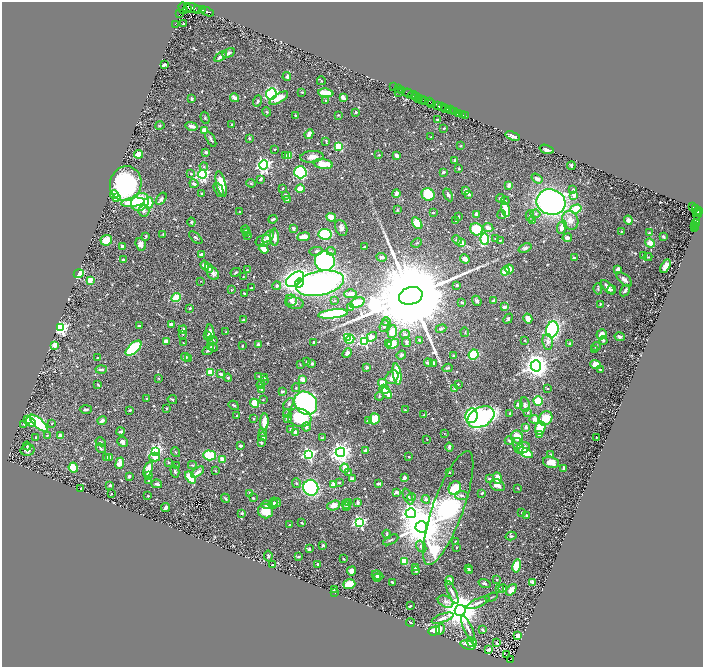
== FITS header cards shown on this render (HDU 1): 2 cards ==
NAXIS1  =                 1402
NAXIS2  =                 1329

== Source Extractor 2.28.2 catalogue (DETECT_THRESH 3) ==
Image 1402 x 1329 px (HDU 1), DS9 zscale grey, zoomed out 1/2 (1 PNG px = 2 x 2 image px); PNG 705 x 669 px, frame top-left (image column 2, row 1329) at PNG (2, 2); each listed source drawn as its Kron ellipse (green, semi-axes under 4 px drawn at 4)
Background 0.368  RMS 0.012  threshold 0.0365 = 3 sigma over >= 5 px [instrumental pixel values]
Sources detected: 719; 35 cannot appear on this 1/2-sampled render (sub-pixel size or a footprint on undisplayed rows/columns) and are neither listed nor drawn; of the other 684, the 500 brightest by FLUX_AUTO listed and drawn (184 fainter detections omitted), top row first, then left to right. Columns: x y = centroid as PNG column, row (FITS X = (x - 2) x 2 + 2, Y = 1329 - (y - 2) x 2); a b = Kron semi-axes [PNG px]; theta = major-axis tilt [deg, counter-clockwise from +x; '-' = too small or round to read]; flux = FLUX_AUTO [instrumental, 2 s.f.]
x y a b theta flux
183 8 6 4 -74 450
192 8 7 4 -15 480
187 9 4 2 - 290
198 10 2 1 - 18
203 10 3 2 - 200
208 12 6 2 -21 610
180 14 2 1 - 7100
184 23 2 2 - 2.1
175 24 2 1 - 5.7
229 53 7 3 32 6.3
221 56 7 3 34 8.8
164 65 4 2 - 4.5
287 77 4 4 - 5.2
321 81 4 3 - 1.9
394 87 2 1 - 20
399 89 2 1 - 11
402 90 3 2 - 55
302 92 4 3 - 2.4
398 92 2 2 - 2
326 93 7 3 -7 68
408 93 5 2 - 620
271 94 5 5 - 330
413 95 5 2 - 450
416 96 2 1 - 94
343 97 4 3 - 14
235 98 5 3 - 13
279 98 10 4 30 27
419 98 3 2 - 130
192 99 4 2 - 5.2
422 99 3 2 - 100
326 100 3 3 - 2
425 100 3 1 - 31
257 101 5 3 - 4.4
430 102 2 2 - 120
432 103 3 2 - 40
438 105 3 2 - 270
441 107 2 2 - 30
445 108 3 2 - 200
448 109 2 2 - 210
450 110 3 2 - 310
266 112 5 3 - 3
356 112 2 2 - 9.1
455 112 3 1 - 98
458 113 2 2 - 160
338 115 3 3 - 2.2
463 115 2 1 - 8.7
296 116 3 2 - 3.1
465 116 2 1 - 11
205 118 6 3 -73 3
438 119 3 2 - 2.4
232 124 3 2 - 2.8
160 126 5 3 - 2
192 126 6 3 -14 14
444 128 2 1 - 1.6
204 130 4 3 - 19
309 134 5 3 - 13
513 136 7 4 -18 18
431 137 3 2 - 1.7
249 138 3 2 - 3
211 139 8 3 -63 4.7
326 141 4 2 - 2.4
338 146 3 3 - 120
461 146 4 3 - 2.7
275 149 3 2 - 1.8
546 149 7 3 -18 7.9
206 152 2 2 - 17
138 154 4 3 - 48
285 155 4 4 - 3
379 155 3 2 - 1.7
396 155 4 2 - 11
289 156 3 3 - 30
312 157 11 6 5 15
455 161 3 2 - 8.4
323 164 10 5 -9 57
263 165 4 4 - 660
571 166 4 2 - 5.5
204 167 4 4 - 3
459 169 2 2 - 5
300 172 6 6 - 220
444 172 3 2 - 5.2
191 174 2 2 - 3.6
202 174 4 4 - 460
261 179 3 3 - 6.1
537 179 6 3 -35 11
251 183 4 4 - 2.7
126 184 17 15 74 370
194 184 4 3 - 6.3
221 184 13 4 -77 45
509 185 3 3 - 8.7
283 188 3 2 - 1.7
300 189 4 3 - 22
573 189 3 2 - 2.9
219 190 8 3 -65 7.7
466 190 4 3 - 11
202 193 4 3 - 2
396 193 4 3 - 9
114 194 4 3 - 43
469 194 2 2 - 9.6
286 195 3 3 - 6
428 195 7 6 - 85
448 195 7 3 -62 6.4
574 195 3 3 - 12
116 198 3 3 - 18
500 198 4 3 - 5.4
161 199 7 4 56 6.4
287 200 4 2 - 5.3
505 201 4 3 - 3.1
133 202 12 4 6 61
140 202 10 8 40 140
551 202 14 13 - 720
149 203 6 5 - 53
692 207 4 2 - 84
695 208 3 2 - 32
505 209 7 4 -77 64
576 209 6 4 18 52
397 210 3 3 - 2
698 210 4 2 - 18
144 211 6 5 - 7.9
240 211 3 2 - 1.8
700 211 2 1 - 6.6
697 212 4 2 - 110
433 213 2 2 - 7.4
502 214 4 2 - 2.6
536 214 5 4 - 4
697 214 5 3 - 180
476 215 4 3 - 8.4
530 216 6 4 89 5
331 217 5 3 - 40
458 217 3 2 - 2.5
273 219 5 3 - 4.5
456 220 2 2 - 2.3
533 220 4 3 - 5
570 220 9 8 - 23
628 220 4 4 - 15
191 222 4 3 - 3.8
696 222 3 1 - 43
417 223 6 4 -55 75
695 224 2 1 - 51
695 225 4 2 - 91
562 227 7 4 72 22
293 228 4 3 - 4.3
341 228 8 5 -69 10
488 228 5 4 - 9.6
695 228 2 1 - 9.2
476 229 6 6 - 77
246 230 4 2 - 2.1
621 232 3 2 - 2.2
246 233 4 3 - 4.6
649 233 3 2 - 2.5
163 234 3 2 - 2.1
325 234 7 5 -8 130
146 236 4 3 - 2.4
248 236 2 2 - 2.9
268 237 7 4 50 17
275 237 9 4 -87 14
304 237 6 3 7 16
663 237 3 2 - 3.5
196 238 8 3 -41 3.8
567 238 5 3 - 10
485 239 6 4 -89 84
495 239 3 2 - 2.3
106 240 6 5 - 45
457 240 5 3 - 3.1
500 240 3 3 - 2.3
263 241 8 5 16 10
416 243 5 2 - 2.2
461 243 4 3 - 31
650 243 5 4 - 29
141 244 6 5 - 14
122 246 3 3 - 8.2
364 247 2 2 - 2.4
525 248 7 4 22 5.3
264 249 5 4 - 18
316 251 6 4 9 5.9
331 251 5 4 - 4
201 254 4 3 - 6.4
643 256 4 3 - 5.9
382 257 5 2 - 5
648 257 4 3 - 2.2
574 258 3 2 - 5
465 259 5 3 - 15
123 260 3 3 - 2.8
325 261 10 10 - 590
205 265 5 4 - 20
665 266 7 3 60 28
209 268 4 4 - 7.7
509 269 4 4 - 13
618 269 3 3 - 14
247 270 2 2 - 1.7
505 271 4 4 - 30
236 272 5 3 - 3.7
213 273 7 5 -52 12
79 274 5 3 - 91
243 277 2 2 - 2
295 279 10 6 35 770
624 279 9 5 -40 8.5
90 280 3 3 - 32
201 281 3 2 - 1.9
299 283 4 4 - 89
320 283 24 12 12 820
457 285 3 3 - 4.2
277 286 4 4 - 4.6
608 287 9 4 -47 14
251 288 2 2 - 1.7
598 289 6 3 -83 2.9
612 289 4 3 - 3.6
231 290 3 2 - 2.2
625 291 6 2 59 5.8
244 293 2 2 - 2.9
351 294 6 4 1 14
411 296 12 8 15 85000
176 298 5 3 - 98
291 300 6 5 - 8.7
493 300 3 2 - 5.7
334 301 3 3 - 2
477 301 5 3 - 6.7
462 302 3 3 - 3.1
295 303 9 5 -8 10
357 303 8 4 23 66
600 304 3 2 - 2
351 307 3 3 - 12
504 307 4 3 - 7.6
190 308 3 3 - 4.2
333 314 15 4 7 360
508 318 5 3 - 4
528 318 5 4 - 18
244 320 3 2 - 6.4
386 322 5 4 - 3.3
171 324 4 3 - 7.8
139 326 2 2 - 3
384 326 6 3 65 3.3
61 328 4 4 - 570
441 329 5 4 - 4.5
552 329 8 6 74 300
183 330 4 3 - 10
226 332 2 2 - 2.3
392 332 6 4 82 28
465 332 5 2 - 1.6
210 333 8 4 -84 17
183 334 3 3 - 2.1
405 334 5 3 - 4.5
601 334 5 5 - 17
207 336 2 2 - 2.1
347 337 4 3 - 150
372 337 5 4 - 12
620 337 5 4 - 4.2
350 339 5 4 - 54
212 340 5 3 - 3.3
419 340 4 2 - 2.6
603 340 4 3 - 4.2
166 341 4 3 - 16
364 341 4 3 - 300
525 341 3 2 - 1.8
314 342 3 3 - 4
406 342 5 3 - 4.6
548 342 8 5 -82 10
184 343 2 2 - 1.7
389 343 4 3 - 17
258 344 3 2 - 5.6
393 344 6 4 26 46
570 344 4 3 - 3.6
55 345 4 3 - 19
242 346 2 2 - 5.4
596 346 5 3 - 2.6
211 347 4 3 - 2.4
213 347 4 2 - 2
133 348 10 5 44 140
595 349 3 2 - 1.6
208 350 6 3 33 5.8
347 353 5 3 - 8.9
401 355 5 3 - 3.7
474 355 5 5 - 80
453 356 3 3 - 2.8
186 357 4 4 - 4.6
97 358 2 2 - 2
188 358 2 2 - 4.6
306 362 3 2 - 2.1
428 363 4 3 - 13
434 363 3 2 - 5.6
300 364 4 2 - 1.6
312 364 4 3 - 3.8
596 364 5 4 - 20
536 366 5 5 - 2200
367 367 2 2 - 5.9
448 368 5 3 - 3.2
101 370 5 3 - 6.5
600 370 3 2 - 2.5
210 372 3 3 - 110
221 374 4 3 - 6
397 374 11 4 -81 98
258 376 3 2 - 2.6
264 377 3 2 - 2.1
392 377 7 5 49 17
159 378 4 3 - 1.8
228 378 4 4 - 3.9
302 380 3 2 - 25
264 381 3 3 - 1.6
382 383 4 3 - 53
458 384 2 2 - 1.9
98 385 3 2 - 2.9
261 385 4 3 - 11
296 388 4 3 - 2.3
547 388 3 2 - 1.7
385 389 5 4 - 55
455 389 2 2 - 26
262 390 4 4 - 6.2
282 391 4 3 - 5.3
387 393 6 3 -52 14
379 396 4 4 - 3.5
147 399 2 2 - 2.9
263 399 3 2 - 1.8
172 400 5 3 - 3.2
538 401 4 4 - 75
254 403 5 3 - 81
306 403 12 10 -45 550
289 404 7 4 50 4.7
234 405 5 2 - 3.7
519 405 2 2 - 42
525 405 7 4 -85 7.4
86 409 6 2 1 4.2
166 409 3 3 - 3
130 410 3 2 - 3.2
405 410 3 2 - 2.2
528 412 3 3 - 3.5
287 414 4 3 - 2.9
510 414 3 2 - 2.5
424 415 3 2 - 3.3
237 416 2 2 - 1.7
472 416 7 6 - 200
481 417 14 9 28 450
287 418 4 3 - 5
299 418 12 9 -16 110
545 418 8 6 47 54
27 419 4 3 - 16
254 419 3 2 - 1.8
374 419 6 5 - 57
535 419 5 4 - 21
102 421 5 3 - 6.2
369 421 4 3 - 16
31 422 5 3 - 23
264 422 8 4 85 27
39 423 11 4 -43 180
52 423 4 2 - 1.6
24 424 4 3 - 1.9
306 427 4 4 - 5.9
526 427 4 4 - 8.6
540 428 7 5 73 74
291 429 4 3 - 5.2
121 432 4 2 - 4.8
263 432 3 3 - 2.2
296 432 3 3 - 17
444 433 3 3 - 1.7
539 434 4 4 - 4.1
47 435 3 3 - 1.9
60 436 3 2 - 19
36 437 3 2 - 1.7
262 437 4 3 - 11
517 437 6 6 - 40
596 437 2 2 - 1.7
322 438 3 2 - 1.8
427 439 2 2 - 2.1
509 441 4 3 - 2.8
101 442 5 3 - 2.3
123 442 5 4 - 8.1
261 443 3 3 - 3.7
27 446 4 3 - 2
240 446 3 2 - 4
518 446 8 5 -74 7.2
449 447 4 2 - 4.4
101 448 5 3 - 3.2
523 448 7 5 25 13
27 450 7 5 14 10
366 451 4 2 - 11
155 452 4 3 - 390
176 452 5 3 - 2.2
340 452 5 4 - 1400
525 453 8 4 -29 58
308 454 4 4 - 400
550 454 4 3 - 2.1
209 455 6 5 - 85
107 457 4 3 - 3.3
110 457 4 3 - 2.2
155 457 5 4 - 21
409 457 3 2 - 2.1
222 459 2 2 - 39
169 462 3 2 - 2.7
551 462 8 5 -14 26
120 463 5 3 - 21
192 465 4 3 - 2.3
176 466 3 3 - 2
73 468 5 4 - 54
345 468 4 3 - 32
148 469 8 4 69 29
563 469 4 2 - 4.8
175 471 6 4 -75 4.7
215 471 3 2 - 1.6
198 472 7 3 36 12
449 472 2 2 - 1.9
349 473 4 3 - 3.1
129 476 3 2 - 6.8
148 476 3 3 - 6.8
190 478 7 4 -53 90
352 478 4 2 - 7.1
404 478 4 3 - 5.9
489 478 4 3 - 3.8
497 478 6 4 -84 28
149 480 3 3 - 2.9
297 483 5 3 - 2.2
339 483 3 2 - 3.5
157 484 5 3 - 4.8
379 484 4 2 - 3.6
110 485 3 2 - 6.5
334 485 3 2 - 56
497 485 8 5 -28 14
311 488 8 7 - 350
455 488 7 6 - 78
518 488 3 2 - 1.6
81 489 2 2 - 1.6
396 492 2 2 - 23
249 493 3 2 - 2.5
482 493 3 3 - 3.4
111 494 2 2 - 3
462 495 7 4 -10 7.5
148 496 3 2 - 2
408 497 8 3 -65 4.6
411 497 4 3 - 2
225 498 5 2 - 3.3
253 498 2 2 - 3
426 499 4 3 - 6.1
349 502 4 2 - 2.9
273 503 5 3 - 5.5
276 503 5 3 - 7.2
358 503 3 2 - 7.2
346 504 4 3 - 5.6
267 505 6 4 -4 8.1
334 505 7 4 21 21
346 506 3 2 - 3.1
166 508 4 2 - 8.6
448 508 60 15 70 580
266 511 7 7 - 62
522 512 2 2 - 1.9
242 513 3 3 - 3.5
411 513 5 5 - 810
527 515 4 3 - 4.2
359 522 4 4 - 390
302 523 3 2 - 2.5
289 525 2 2 - 2.9
421 527 6 6 - 10000
387 534 4 2 - 2.8
511 536 5 3 - 3.5
391 540 8 2 28 2.8
456 542 3 3 - 4.9
323 545 3 2 - 6.2
421 546 6 4 -57 7.9
456 547 2 2 - 1.9
309 549 4 3 - 6.2
268 556 5 3 - 3.6
298 557 4 2 - 3.2
343 559 3 2 - 2.1
404 561 4 3 - 54
318 564 2 2 - 11
272 565 2 2 - 4.1
517 566 7 4 77 54
415 568 4 2 - 4.1
468 569 4 3 - 2.5
351 571 4 3 - 14
416 571 3 2 - 2.5
470 571 3 2 - 2.3
377 575 6 3 -25 6.4
377 578 4 4 - 4.2
450 580 4 3 - 9
497 580 3 3 - 2.1
392 582 3 2 - 4.5
484 583 6 3 -19 5
533 583 4 3 - 4.7
349 584 6 4 18 37
499 588 3 3 - 1.7
503 588 4 3 - 6.6
334 589 3 3 - 1.6
511 590 6 4 49 15
334 592 4 2 - 2.8
452 592 12 3 -66 8.5
491 597 6 2 18 1.9
446 602 8 5 -24 8.7
478 603 12 3 23 8.9
410 606 3 2 - 3.6
460 610 5 5 - 7300
443 618 11 4 19 9.3
410 623 4 2 - 2.4
440 629 5 3 - 7.5
468 629 14 3 -64 9.9
482 630 4 2 - 3.9
434 631 6 4 18 51
517 635 4 3 - 18
472 642 5 3 - 5.1
497 643 3 2 - 2.1
468 645 8 4 -15 63
489 650 3 2 - 4
506 655 2 1 - 3.5
510 659 4 2 - 2.7
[184 fainter detections neither listed nor drawn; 35 sub-pixel or undisplayed-footprint detections neither listed nor drawn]